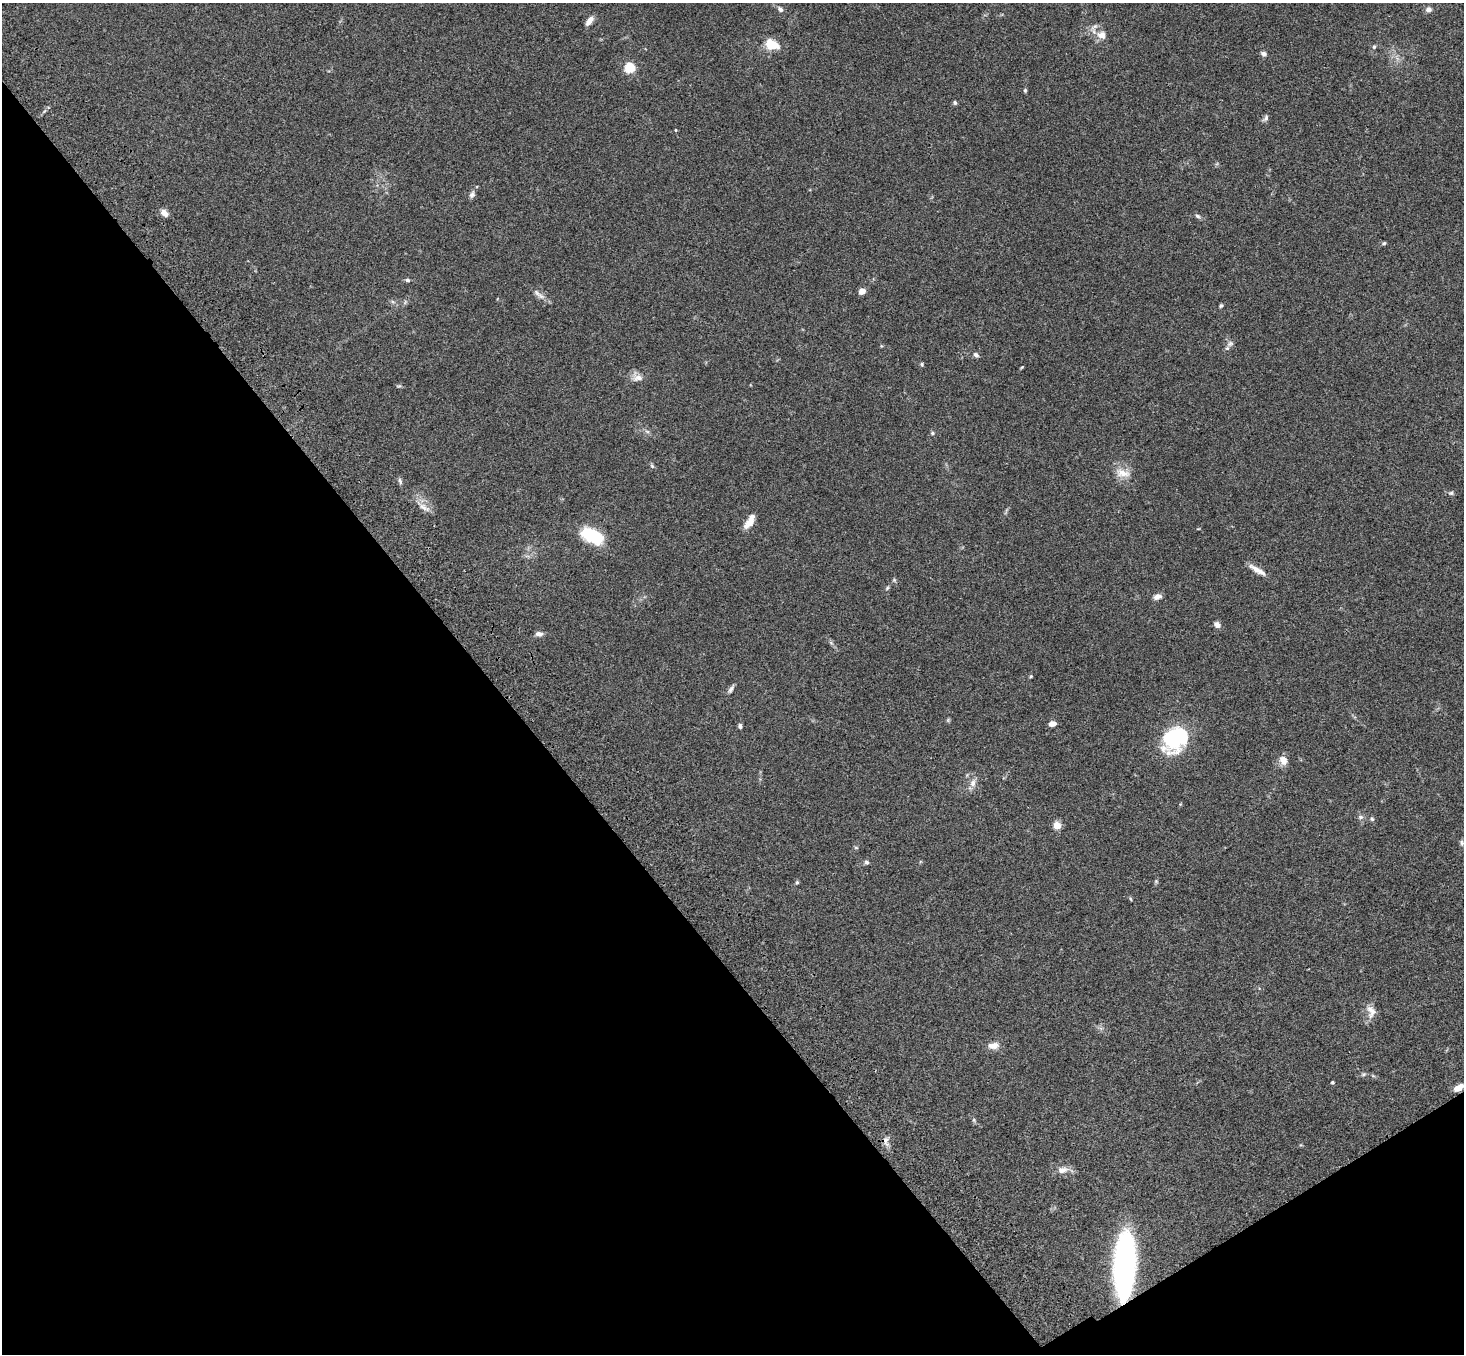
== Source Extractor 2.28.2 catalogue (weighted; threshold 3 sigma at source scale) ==
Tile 14 of 4 x 4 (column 2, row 4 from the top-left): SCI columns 1569-3030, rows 375-1726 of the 6059 x 6016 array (HDU 1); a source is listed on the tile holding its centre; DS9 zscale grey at full resolution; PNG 1466 x 1356 px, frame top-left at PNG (2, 3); no overlay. Shown black and unused: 36% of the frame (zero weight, under 3 of 4 exposures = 6% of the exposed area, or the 3 px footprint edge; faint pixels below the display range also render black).
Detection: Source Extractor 2.28.2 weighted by HDU 2 'WHT'; one run over the whole footprint, this tile lists its part. Background 0.0606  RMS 0.0057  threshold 0.0254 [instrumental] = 3 sigma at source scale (4.5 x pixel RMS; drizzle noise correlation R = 1.50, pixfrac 1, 0.05/0.05 arcsec/px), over >= 5 px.
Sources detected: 71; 2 inside a brighter object's white glare — not listed; the other 69 listed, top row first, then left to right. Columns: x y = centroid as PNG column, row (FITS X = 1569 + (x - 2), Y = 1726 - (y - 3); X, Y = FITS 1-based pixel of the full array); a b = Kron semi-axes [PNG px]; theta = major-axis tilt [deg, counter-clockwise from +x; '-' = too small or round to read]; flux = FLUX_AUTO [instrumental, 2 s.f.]
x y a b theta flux
780 9 10 6 -49 1.6
1428 9 7 6 - 2.2
589 21 10 5 53 4.2
1101 35 13 11 -15 5.2
771 44 15 10 -23 12
1374 47 6 5 - 0.86
1263 54 8 6 -27 1.5
629 68 5 5 - 36
1025 90 5 4 - 0.74
955 103 5 4 - 0.98
1266 118 10 6 60 1.5
676 130 5 3 - 0.43
472 194 9 6 68 1.9
164 213 10 7 -48 3
1197 216 7 5 -33 1.3
1384 243 5 5 - 0.8
407 280 6 5 - 1
862 291 6 5 - 4.2
541 296 13 7 -34 2.9
405 302 7 4 58 0.97
1221 305 6 4 57 0.81
1230 344 11 7 28 2.1
881 346 5 3 - 0.48
976 355 7 6 - 1.6
922 364 5 5 - 0.85
1022 367 5 3 - 0.49
637 377 15 11 -21 3.9
399 386 7 4 14 0.76
647 431 7 4 -19 1
932 433 6 4 -16 0.91
652 466 7 5 -63 0.91
1123 473 22 12 -12 7.2
400 481 10 4 -70 1.2
1451 493 6 5 - 0.86
424 507 20 7 -29 4.2
750 521 20 8 58 5.4
1198 529 5 3 - 0.41
592 536 26 14 -26 24
1257 570 25 6 -31 4.6
887 588 6 5 - 0.81
1157 597 9 6 19 2.9
1217 625 8 6 -33 2.3
539 634 9 6 -4 2.2
1031 676 4 4 - 0.58
731 689 12 5 56 1.8
948 720 5 5 - 0.7
1052 724 7 5 12 3.5
740 726 7 5 86 1.1
1176 737 32 23 66 41
1283 760 11 9 -69 4.6
973 783 11 8 80 3.3
1361 817 8 6 1 1.4
1372 819 7 6 - 1
1057 825 5 5 - 12
1462 843 8 5 -80 1.1
856 848 6 4 -1 0.67
867 862 6 5 - 1.3
1156 881 6 4 -46 0.69
797 882 6 4 88 0.8
1131 899 6 3 -69 0.56
1371 1011 19 12 -77 5.1
993 1045 17 9 8 4.1
1363 1074 7 5 20 0.98
1332 1082 4 4 - 0.74
1458 1087 12 6 31 4.1
974 1120 6 5 - 0.9
886 1141 16 7 -81 2.9
1062 1170 14 8 10 4.5
1124 1264 49 15 87 190
Overlapping masked pixels (flux is a lower limit): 1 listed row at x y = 1124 1264